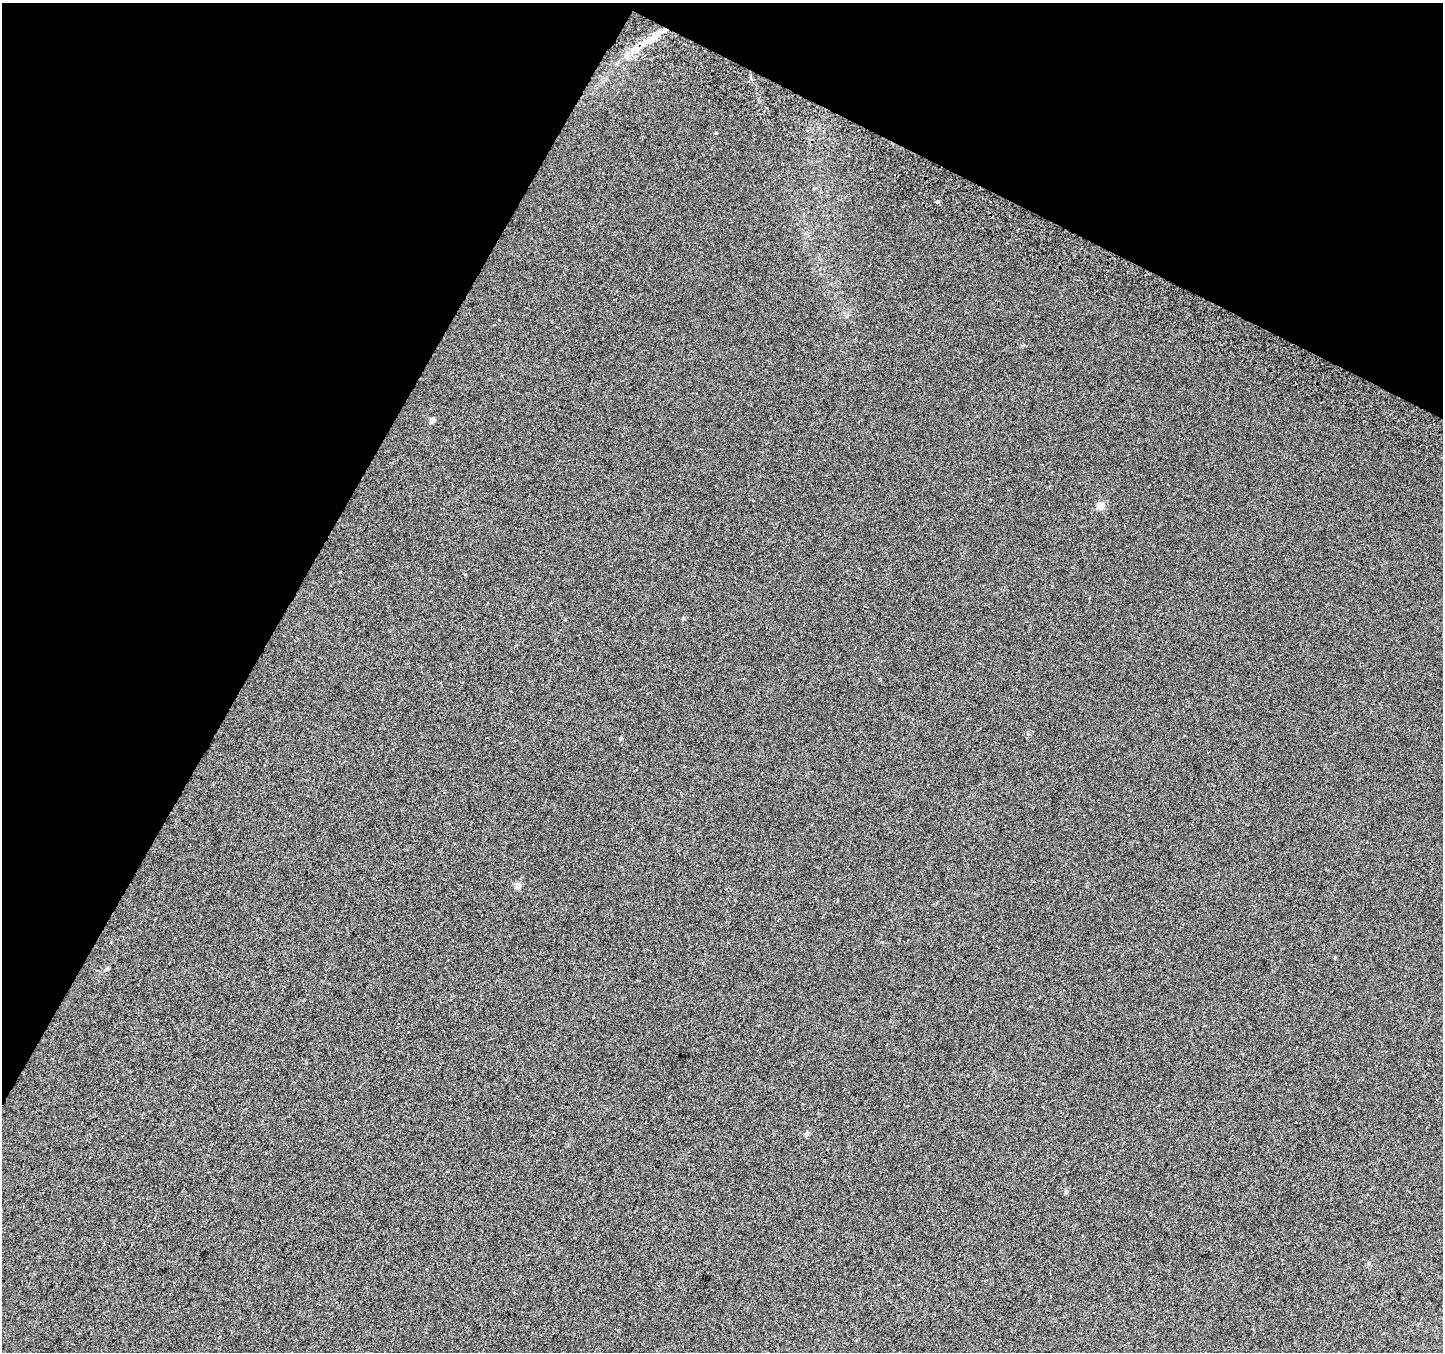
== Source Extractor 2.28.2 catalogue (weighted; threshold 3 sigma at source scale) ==
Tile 2 of 4 x 4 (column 2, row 1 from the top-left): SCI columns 1471-2911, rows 4356-5705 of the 5815 x 5942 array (HDU 1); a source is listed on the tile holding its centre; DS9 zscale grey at full resolution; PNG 1445 x 1354 px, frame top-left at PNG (2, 3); no overlay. Shown black and unused: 27% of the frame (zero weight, under 2 of 3 exposures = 2% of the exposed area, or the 3 px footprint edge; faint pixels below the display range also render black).
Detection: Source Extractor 2.28.2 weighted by HDU 2 'WHT'; one run over the whole footprint, this tile lists its part. Background 0.00453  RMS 0.0055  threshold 0.0247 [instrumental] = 3 sigma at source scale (4.5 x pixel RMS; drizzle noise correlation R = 1.50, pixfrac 1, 0.0396/0.0396 arcsec/px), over >= 5 px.
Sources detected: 13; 2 inside a brighter listed object's ellipse — not listed separately; the other 11 listed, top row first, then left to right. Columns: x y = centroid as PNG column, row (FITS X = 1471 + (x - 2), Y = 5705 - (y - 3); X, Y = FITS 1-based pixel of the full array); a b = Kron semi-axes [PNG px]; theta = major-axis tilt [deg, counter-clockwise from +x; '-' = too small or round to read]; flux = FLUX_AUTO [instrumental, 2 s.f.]
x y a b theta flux
642 44 21 7 26 7.2
627 56 9 6 70 1.9
716 133 3 3 - 0.67
937 202 4 3 - 1
432 420 6 6 - 1.5
1100 506 8 8 - 3.8
621 738 5 4 - 0.69
517 886 7 7 - 2.3
1335 958 4 3 - 0.47
807 1134 7 5 69 0.93
1066 1191 6 5 - 0.9
Overlapping masked pixels (flux is a lower limit): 1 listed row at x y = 642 44
Unlisted compact peaks at least as high as the median listed source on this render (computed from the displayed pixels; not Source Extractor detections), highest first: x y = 683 618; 107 969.